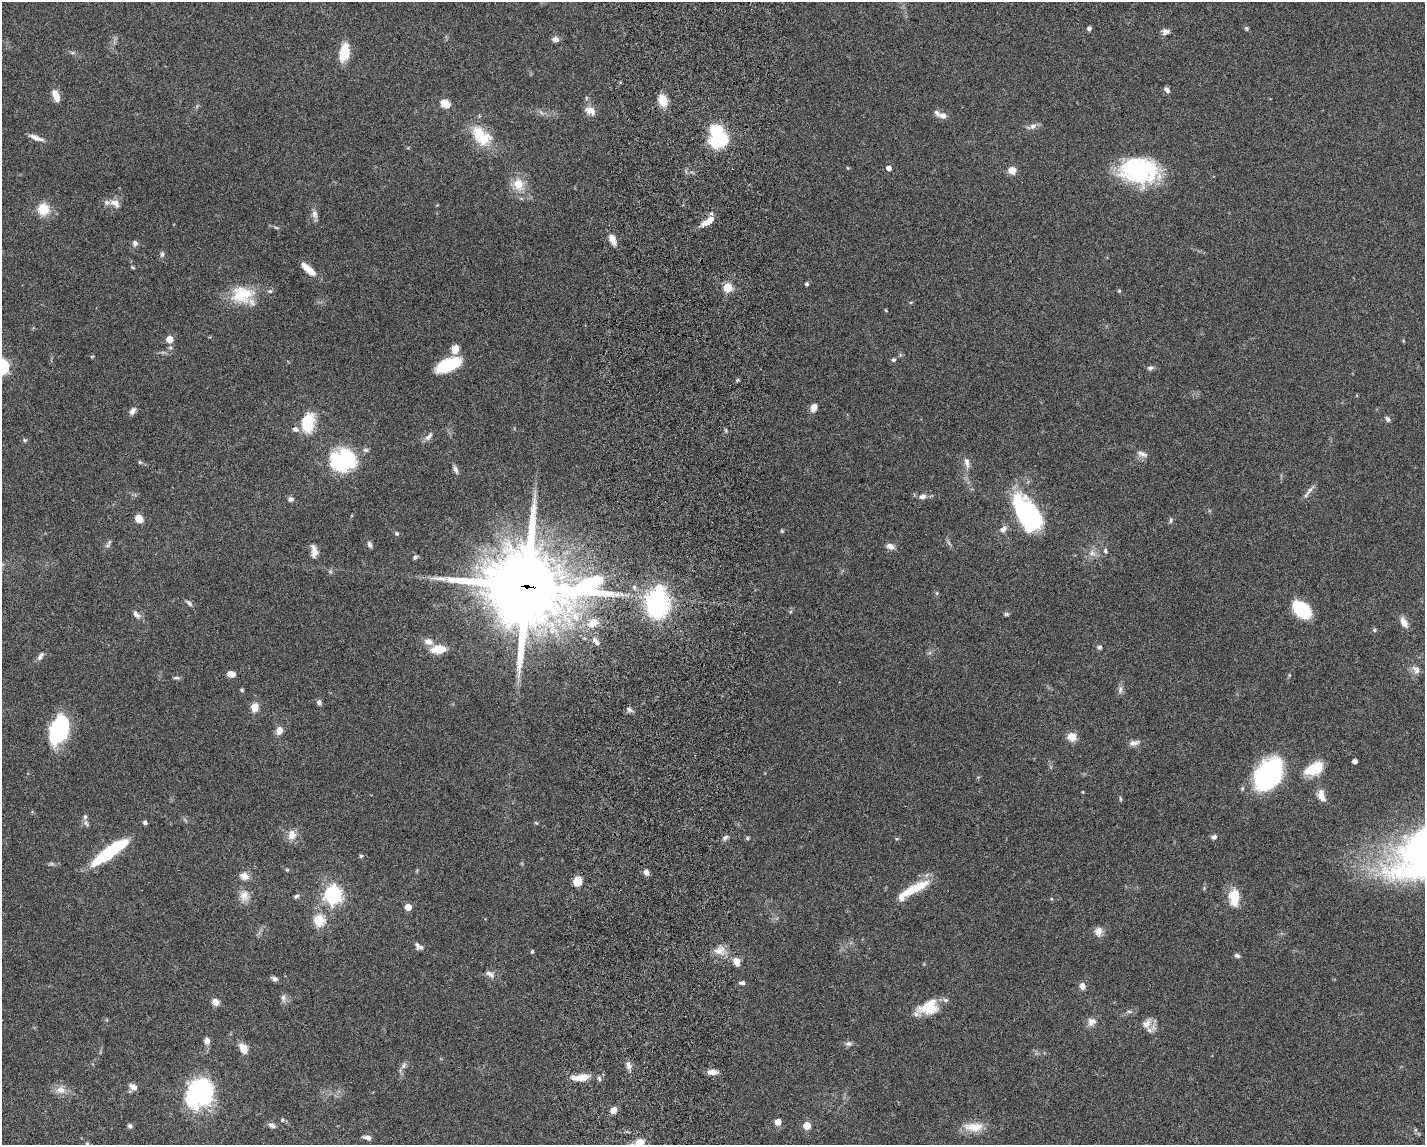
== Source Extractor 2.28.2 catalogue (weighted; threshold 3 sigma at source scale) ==
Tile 5 of 3 x 4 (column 2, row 2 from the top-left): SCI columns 1700-3122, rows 2296-3438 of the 4711 x 4593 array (HDU 1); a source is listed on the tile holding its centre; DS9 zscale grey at full resolution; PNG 1427 x 1147 px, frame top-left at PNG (2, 2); no overlay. Shown black and unused: <1% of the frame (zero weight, under 5 of 9 exposures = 3% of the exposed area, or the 3 px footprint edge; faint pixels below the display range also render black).
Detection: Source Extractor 2.28.2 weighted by HDU 2 'WHT'; one run over the whole footprint, this tile lists its part. Background 0.0589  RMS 0.003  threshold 0.0124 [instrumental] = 3 sigma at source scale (4.09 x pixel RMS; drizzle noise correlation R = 1.36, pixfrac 0.8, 0.05/0.05 arcsec/px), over >= 5 px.
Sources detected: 176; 8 inside a brighter object's white glare — not listed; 10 inside a brighter listed object's ellipse — not listed separately; the other 158 listed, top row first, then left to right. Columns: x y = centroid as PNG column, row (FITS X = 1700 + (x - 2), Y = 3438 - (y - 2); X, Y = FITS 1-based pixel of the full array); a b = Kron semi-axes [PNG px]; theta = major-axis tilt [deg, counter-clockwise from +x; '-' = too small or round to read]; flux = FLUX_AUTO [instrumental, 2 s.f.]
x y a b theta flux
1089 28 6 5 - 0.67
1246 28 6 5 - 0.42
1166 31 11 8 11 1.2
556 39 8 6 -4 1.2
344 52 18 10 78 6.9
1167 90 8 5 -48 0.86
56 95 12 6 -67 3.2
586 98 6 4 -72 0.35
663 100 13 9 -77 4.2
445 103 9 7 -35 3.8
590 110 14 9 -28 2.2
943 116 12 8 -9 1.6
1033 126 9 8 - 1.3
36 138 20 6 -20 1.8
482 139 25 17 16 6.8
715 142 14 12 -70 8.7
848 168 5 3 - 0.23
889 168 5 4 - 1.6
1012 170 7 7 - 2.9
1134 172 53 23 -26 21
518 184 16 13 -77 4.9
115 203 15 9 -35 2.3
43 209 11 11 - 6
315 214 12 8 -80 1.3
708 221 19 7 34 3.3
276 227 6 4 -20 0.4
612 240 13 6 -67 2.5
135 243 7 7 - 0.82
162 254 8 5 80 0.65
132 267 6 3 -27 0.35
307 268 15 7 -40 3
807 284 4 4 - 0.56
728 287 5 5 - 14
1119 291 5 4 - 0.33
242 295 30 21 9 10
886 311 5 3 - 0.23
169 339 5 5 - 5
455 349 8 7 - 3.4
893 360 6 5 - 0.54
448 365 28 12 23 10
1150 368 7 6 - 0.78
737 380 5 4 - 0.38
814 408 9 7 70 1.8
133 411 10 6 52 1.2
1387 419 7 5 -66 0.69
308 422 21 13 80 9.8
726 430 6 3 -71 0.35
429 436 14 6 48 1.3
24 440 6 5 - 0.44
1142 454 16 7 -16 1.4
343 460 29 25 6 22
140 462 5 5 - 0.34
967 463 17 7 -80 1.8
455 469 12 5 -68 0.96
1309 490 19 5 54 1.2
923 496 10 7 15 1.3
291 499 8 7 - 0.83
1025 516 43 14 -64 33
139 519 8 8 - 2.5
1171 520 7 4 85 0.5
1003 529 10 7 43 1.3
782 531 5 4 - 0.29
397 533 6 5 - 0.42
369 544 8 5 -71 0.87
107 546 8 6 35 0.74
890 546 11 7 -17 1.5
314 551 18 8 -86 2.3
1105 551 6 5 - 0.67
1092 553 9 7 -53 1.4
415 557 6 4 29 0.53
527 586 33 27 -4 2700
937 593 6 4 72 0.33
189 603 11 5 -48 0.72
657 604 20 16 -88 44
1302 609 18 12 -42 15
136 614 13 6 -48 1.3
1006 614 6 5 - 0.5
593 622 12 10 42 3.3
1404 622 14 7 -63 2.2
1374 630 5 5 - 0.55
428 641 11 7 -22 2
595 641 12 5 -44 1.1
1099 647 5 5 - 0.56
438 649 12 7 7 6.9
39 658 7 6 - 0.81
1416 670 14 9 -54 1.6
231 674 7 5 -9 2.4
176 678 10 4 -7 0.49
242 690 4 4 - 0.48
1120 690 11 6 77 1
319 702 7 6 - 0.78
255 707 9 8 - 2.9
629 710 9 5 -35 0.79
59 730 28 17 71 26
279 731 7 6 - 2.4
1072 737 8 7 - 3.8
1134 743 15 6 10 1.3
1355 761 4 4 - 1.3
1314 769 18 10 23 10
1268 774 36 24 55 34
1321 796 15 8 -72 2.5
1120 799 7 3 -81 0.33
86 823 11 5 -59 0.75
145 823 5 4 - 0.7
536 823 5 4 - 0.33
292 835 14 12 85 2.5
1214 837 7 5 12 0.93
725 838 8 5 62 0.73
747 838 5 5 - 0.37
106 855 34 12 35 15
361 856 5 5 - 0.43
287 870 5 4 - 0.31
646 872 6 6 - 1.2
244 876 12 9 -25 2
578 881 8 7 - 4.3
915 889 38 9 27 8.3
333 895 7 7 - 110
244 896 16 12 81 2.7
296 896 8 5 28 0.6
1234 897 21 12 -88 5.7
408 907 5 5 - 4.3
319 920 5 5 - 20
1098 931 12 10 -86 1.8
421 947 9 6 11 0.89
719 950 18 8 19 2.4
532 951 5 3 - 0.35
1237 956 7 5 -22 0.67
736 961 7 6 - 2.8
489 974 12 7 -34 1.3
274 979 8 6 -21 0.83
742 983 7 5 5 0.73
1082 986 7 6 - 1.6
283 998 9 7 -86 1.1
215 1002 8 8 - 1.7
929 1007 24 15 17 7.6
1129 1011 7 4 -1 0.51
1092 1022 12 10 38 1.7
1146 1023 15 10 49 2.2
207 1041 9 7 -86 1.3
848 1044 8 6 9 0.84
243 1049 11 7 -67 3.4
404 1065 12 5 70 0.98
628 1065 10 7 -76 1.3
713 1072 12 6 1 2
581 1077 25 9 5 4.5
133 1087 10 6 -29 1.4
60 1090 14 11 8 2.3
202 1093 30 22 -76 30
613 1110 6 5 - 2.5
282 1120 6 5 - 0.44
778 1122 5 5 - 3.1
272 1125 9 6 -22 1
807 1125 5 5 - 6.3
130 1126 6 5 - 0.62
974 1127 27 11 1 4.7
367 1137 9 5 -12 1.1
640 1143 11 9 33 3.8
87 1144 5 4 - 0.32
Overlapping masked pixels (flux is a lower limit): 2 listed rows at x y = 708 221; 527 586
Isophote crosses this tile's border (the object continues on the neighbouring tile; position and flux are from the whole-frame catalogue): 2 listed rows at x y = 640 1143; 87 1144